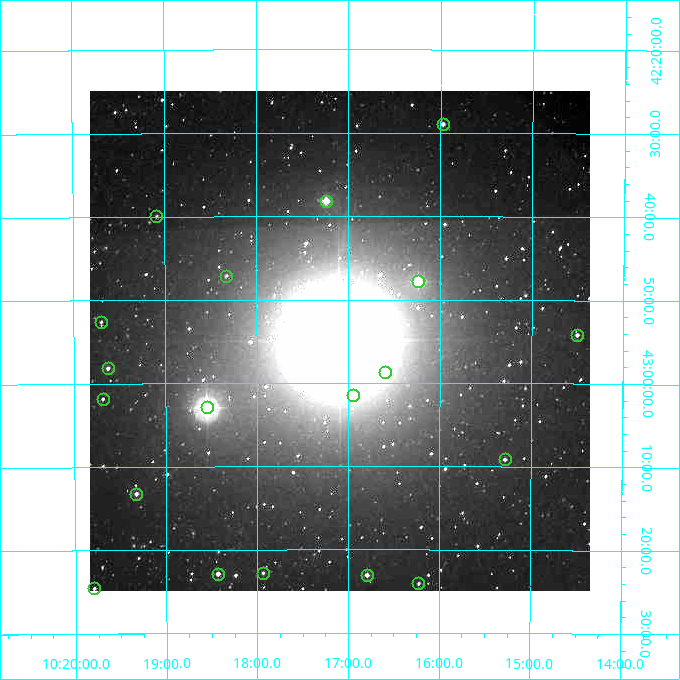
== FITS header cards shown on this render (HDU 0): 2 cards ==
NAXIS1  =                  500
NAXIS2  =                  500

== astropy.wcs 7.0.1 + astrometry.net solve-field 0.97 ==
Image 500 x 500 px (HDU 0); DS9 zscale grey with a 90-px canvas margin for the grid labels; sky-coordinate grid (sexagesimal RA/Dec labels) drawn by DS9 from the SOLVED WCS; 19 Tycho-2 reference stars matched to detected sources circled (green)
Header WCS: none
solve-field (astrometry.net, Tycho-2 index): SOLVED blind (the file carries no WCS)
Solved WCS: RA---TAN-SIP/DEC--TAN-SIP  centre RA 10:17:06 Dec +42:55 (154.27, +42.92 deg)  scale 7.2 arcsec/px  FOV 60.0' x 60.0'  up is +180 deg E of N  parity flipped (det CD > 0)
(file carries no celestial WCS; the grid is the blind solution)
Tycho-2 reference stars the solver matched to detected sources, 19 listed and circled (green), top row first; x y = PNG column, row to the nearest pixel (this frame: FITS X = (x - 90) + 1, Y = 500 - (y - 91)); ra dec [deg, ICRS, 3 dp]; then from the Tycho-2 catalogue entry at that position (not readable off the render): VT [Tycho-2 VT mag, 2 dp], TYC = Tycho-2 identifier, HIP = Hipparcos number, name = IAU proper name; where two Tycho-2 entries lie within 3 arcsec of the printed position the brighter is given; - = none
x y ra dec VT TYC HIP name
443 124 153.994 +42.482 10.44 3004-73-1 - -
326 201 154.311 +42.636 8.87 3007-650-1 50383 -
156 216 154.772 +42.666 11.54 3007-861-1 - -
226 276 154.582 +42.785 11.77 3007-505-1 - -
418 281 154.059 +42.797 8.43 3007-604-1 50302 -
101 322 154.924 +42.876 12.27 3007-930-1 - -
577 335 153.625 +42.903 10.98 3007-154-1 - -
108 368 154.907 +42.969 10.75 3007-480-1 - -
385 372 154.150 +42.979 10.16 3007-66-1 - -
353 395 154.237 +43.025 14.58 3007-568-1 - -
103 399 154.921 +43.031 11.47 3007-244-1 - -
207 407 154.637 +43.048 6.59 3007-138-1 50485 -
505 459 153.821 +43.152 11.15 3007-104-1 - -
136 494 154.832 +43.220 10.41 3007-901-1 - -
263 573 154.484 +43.380 11.34 3007-931-1 - -
218 574 154.608 +43.381 10.24 3007-172-1 - -
367 575 154.198 +43.384 10.40 3007-31-1 - -
418 583 154.056 +43.401 11.85 3007-829-1 - -
94 588 154.949 +43.409 11.46 3007-141-1 - -